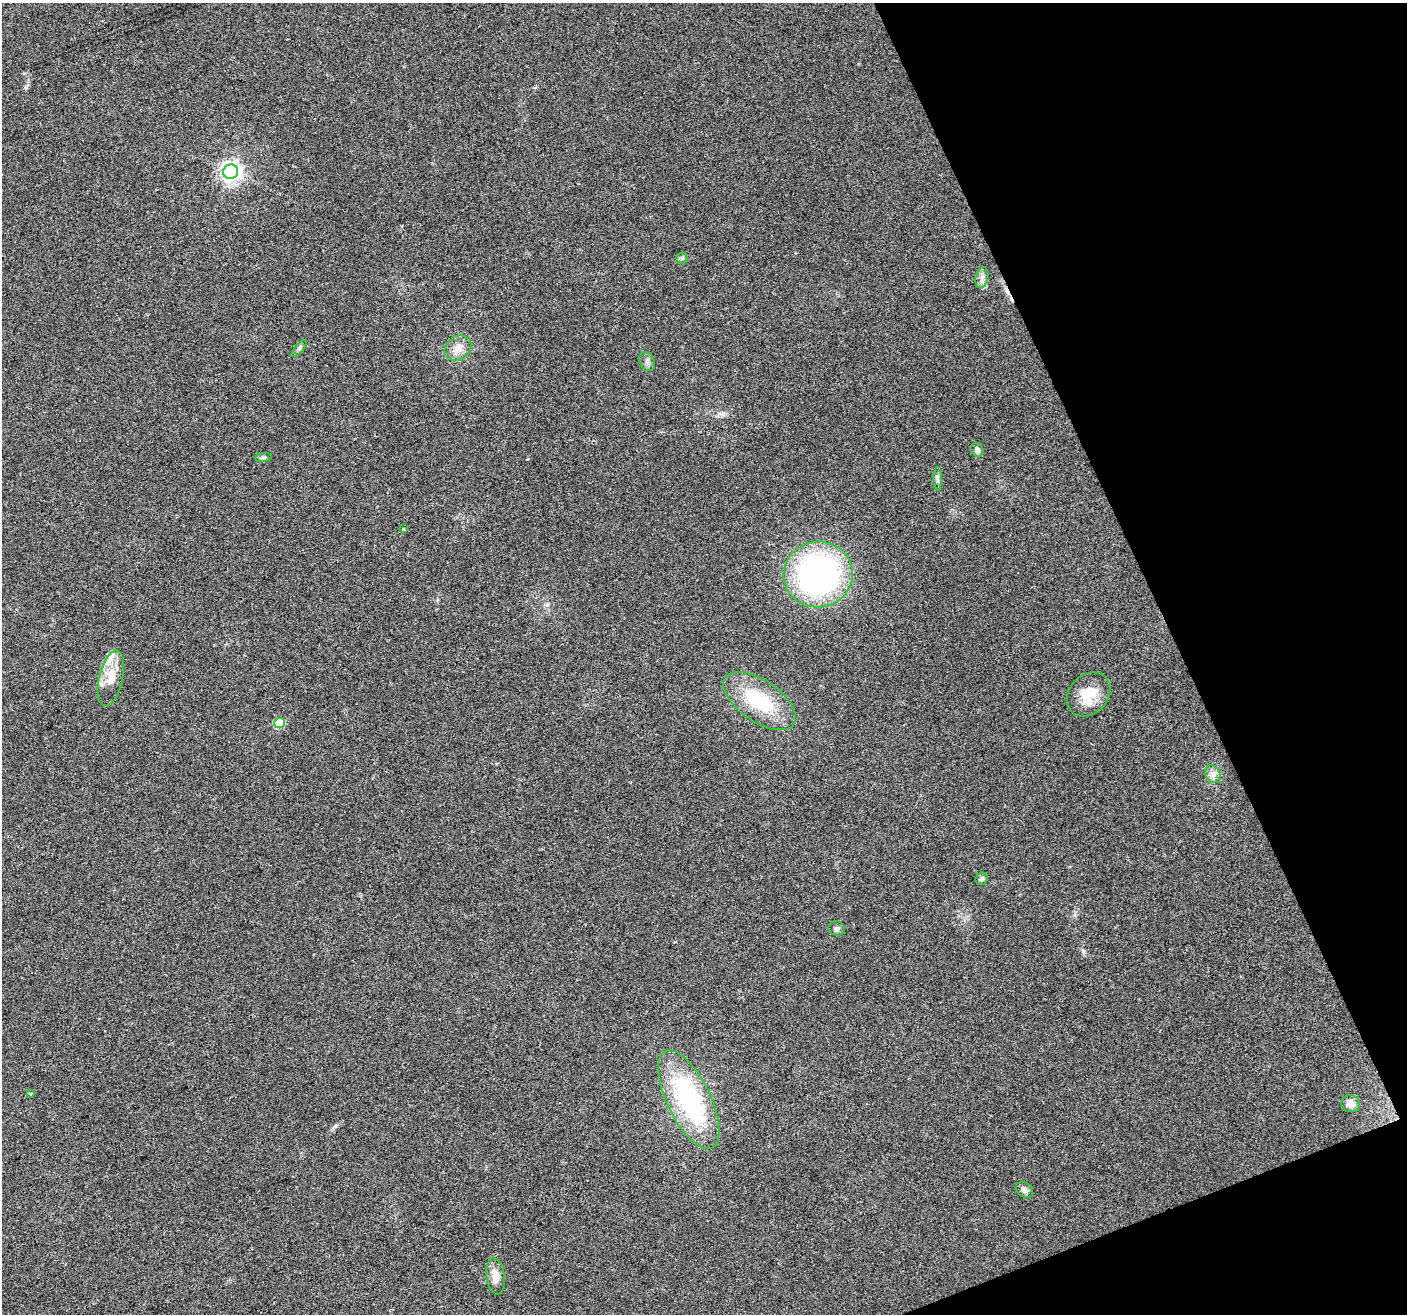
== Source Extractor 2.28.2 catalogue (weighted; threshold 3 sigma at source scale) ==
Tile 12 of 4 x 4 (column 4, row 3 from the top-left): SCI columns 4216-5620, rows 1455-2766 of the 5620 x 5476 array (HDU 1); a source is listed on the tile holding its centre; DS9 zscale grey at full resolution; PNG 1409 x 1316 px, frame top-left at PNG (2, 3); each listed source drawn as its Kron ellipse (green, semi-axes under 4 px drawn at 4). Shown black and unused: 19% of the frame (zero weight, under 2 of 3 exposures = <1% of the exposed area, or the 3 px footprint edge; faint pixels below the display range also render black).
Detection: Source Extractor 2.28.2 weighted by HDU 2 'WHT'; one run over the whole footprint, this tile lists its part. Background 0.0635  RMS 0.0073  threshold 0.033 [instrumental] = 3 sigma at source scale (4.5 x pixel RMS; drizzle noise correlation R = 1.50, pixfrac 1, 0.0396/0.0396 arcsec/px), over >= 5 px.
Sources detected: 26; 2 cosmic-ray / hot-pixel residue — neither listed nor drawn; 1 inside a brighter listed object's ellipse — not listed separately; the other 23 listed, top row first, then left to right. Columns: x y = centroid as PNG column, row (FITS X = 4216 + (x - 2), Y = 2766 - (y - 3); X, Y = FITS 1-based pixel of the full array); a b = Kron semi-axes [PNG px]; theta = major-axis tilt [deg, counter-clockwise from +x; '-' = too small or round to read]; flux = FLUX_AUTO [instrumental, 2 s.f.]
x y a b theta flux
231 172 7 7 - 400
682 258 5 5 - 1.3
982 278 11 6 75 3.2
299 348 10 3 50 1.3
458 348 14 11 37 7.1
647 362 10 7 -62 2.5
977 450 7 6 - 2.9
263 457 8 4 8 1.4
938 479 12 4 -89 2.1
404 529 3 3 - 2.1
818 574 34 33 - 200
111 678 28 12 77 14
1088 695 24 19 46 18
760 701 42 20 -34 43
279 723 5 5 - 31
1213 774 9 7 -63 3.6
981 879 6 5 - 2.1
837 928 8 7 - 2.1
31 1093 3 3 - 1.3
689 1100 53 22 -64 110
1350 1104 9 8 - 7
1024 1190 9 7 -33 2.9
495 1276 18 9 -82 8